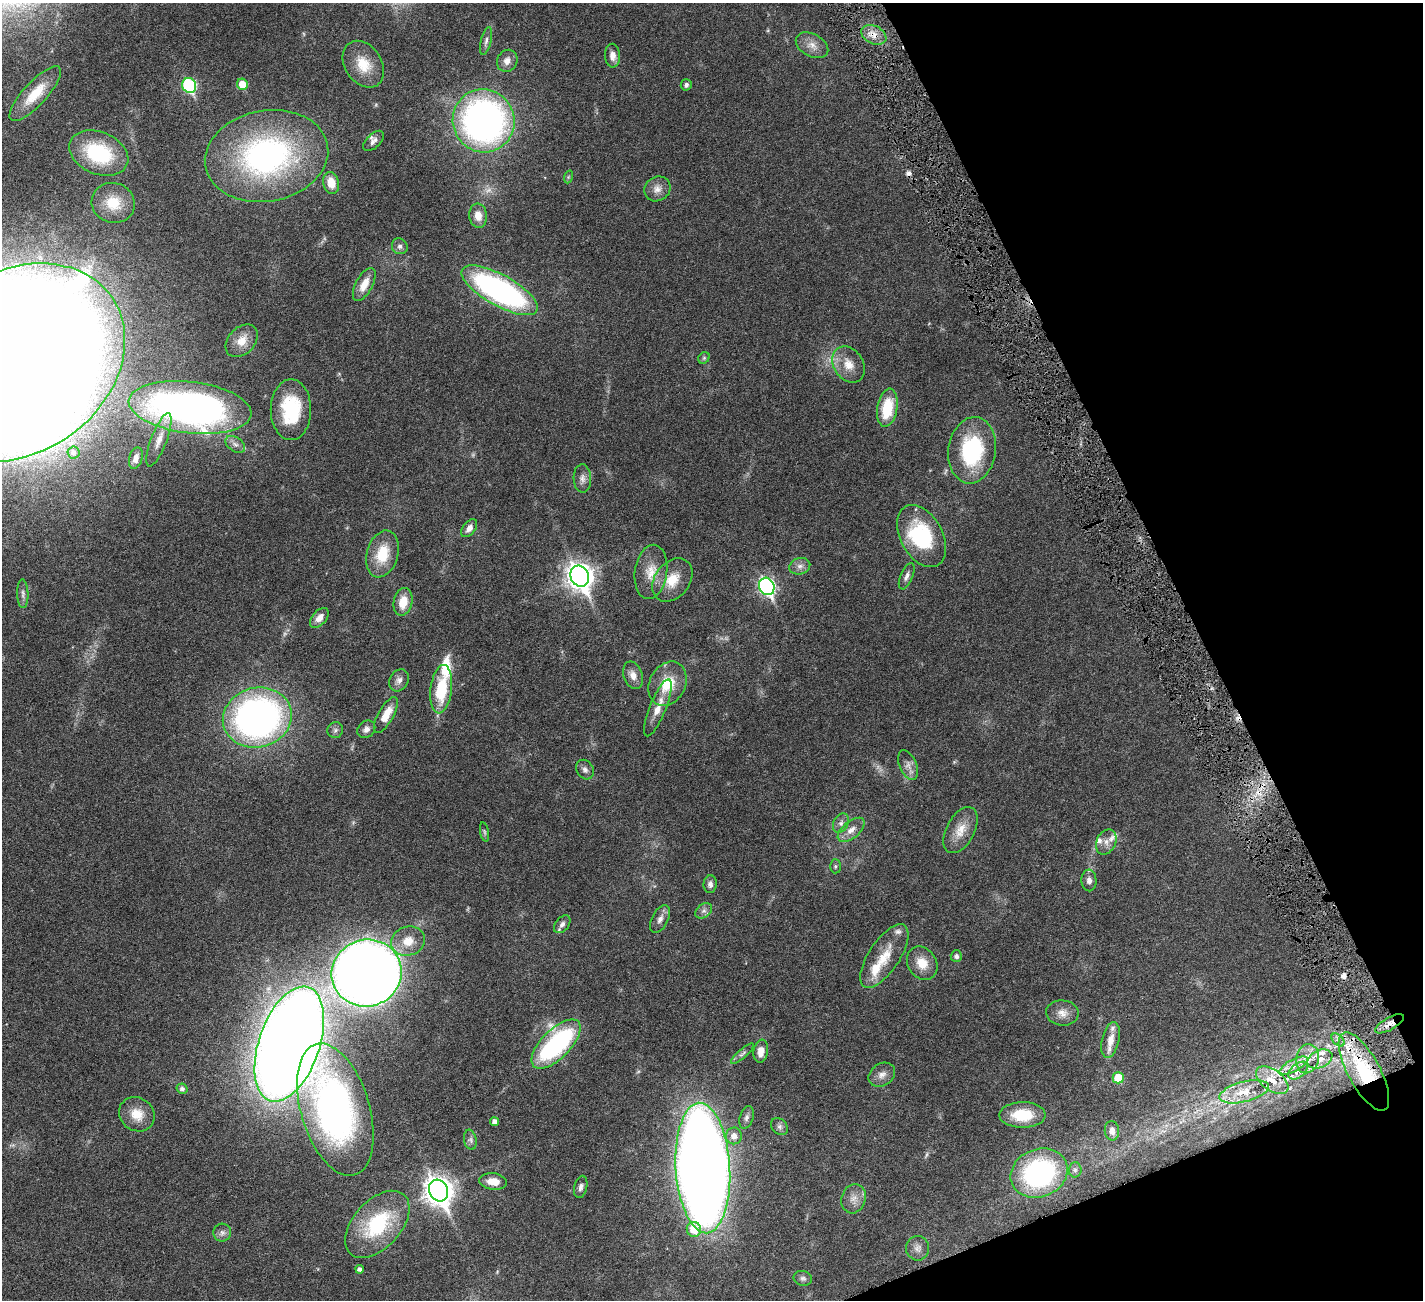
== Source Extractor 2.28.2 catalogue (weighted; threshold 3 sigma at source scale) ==
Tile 12 of 4 x 4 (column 4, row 3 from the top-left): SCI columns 4266-5686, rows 1596-2893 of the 5741 x 5680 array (HDU 1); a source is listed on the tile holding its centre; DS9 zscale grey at full resolution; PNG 1425 x 1302 px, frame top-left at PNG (2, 3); each listed source drawn as its Kron ellipse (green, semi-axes under 4 px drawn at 4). Shown black and unused: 20% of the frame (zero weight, under 4 of 8 exposures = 2% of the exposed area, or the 3 px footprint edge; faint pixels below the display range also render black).
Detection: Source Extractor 2.28.2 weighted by HDU 2 'WHT'; one run over the whole footprint, this tile lists its part. Background 0.0348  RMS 0.0021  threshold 0.00866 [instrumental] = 3 sigma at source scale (4.09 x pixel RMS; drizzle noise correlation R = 1.36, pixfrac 0.8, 0.05/0.05 arcsec/px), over >= 5 px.
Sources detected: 136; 3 too faint to see at this stretch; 1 inside a brighter object's white glare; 4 cosmic-ray / hot-pixel residue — neither listed nor drawn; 14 inside a brighter listed object's ellipse — not listed separately; the other 114 listed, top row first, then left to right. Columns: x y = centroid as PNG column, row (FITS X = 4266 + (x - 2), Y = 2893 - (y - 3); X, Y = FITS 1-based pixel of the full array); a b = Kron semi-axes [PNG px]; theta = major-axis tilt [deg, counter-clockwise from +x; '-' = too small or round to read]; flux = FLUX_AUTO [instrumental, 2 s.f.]
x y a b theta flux
874 35 13 9 -25 1.8
486 41 14 5 76 0.73
812 45 17 11 -29 1.9
613 56 12 7 -88 1.3
507 61 11 10 - 1.4
363 64 25 18 -56 4.6
242 84 6 5 - 3.1
189 85 7 7 - 23
686 85 6 5 - 0.56
35 94 35 11 47 5.3
484 121 32 30 -62 80
374 141 13 7 44 0.92
99 153 31 21 -23 14
266 156 62 45 10 50
568 177 6 4 71 0.28
331 183 11 7 -77 2.8
657 189 13 12 - 1.6
113 203 22 20 -18 5.5
478 216 12 9 -83 2
400 246 8 7 - 0.68
364 284 18 8 62 2.6
500 290 43 15 -29 51
242 341 19 13 46 2.7
704 358 6 5 - 0.31
17 363 116 90 34 1100
849 364 19 14 -56 3.1
190 407 62 25 -7 110
887 408 19 10 80 7.4
291 410 30 20 -90 13
159 440 28 8 69 2.2
235 444 11 7 -34 0.87
972 450 33 23 82 17
74 452 6 6 - 0.63
136 458 11 6 75 1.3
582 478 14 8 -87 1.2
469 528 10 6 52 1.1
921 536 33 21 -61 15
382 554 24 15 74 6.1
800 566 10 8 16 1
651 572 27 16 82 3.9
580 576 11 9 -63 190
907 576 14 6 67 0.84
672 580 24 17 52 4.4
767 586 9 7 -65 52
23 594 14 5 -88 0.83
403 602 14 9 78 3.3
319 618 12 7 48 1.5
633 675 14 9 -70 1.7
399 680 11 9 60 1.1
668 684 23 18 62 5.7
441 689 24 10 83 8.9
658 708 30 8 68 2.6
386 715 20 7 60 3.3
257 718 35 30 15 85
366 729 10 8 41 1
335 730 8 7 - 0.57
908 765 15 8 -66 1.3
585 770 10 8 -60 0.76
841 823 10 7 63 0.83
851 830 16 8 40 1.8
961 830 25 14 62 3.3
484 832 10 4 -79 0.37
1106 842 13 9 63 1.4
835 866 7 5 89 0.35
1089 880 11 7 -86 0.98
710 884 9 6 84 0.88
704 911 9 6 40 0.75
660 919 15 8 63 1.2
562 924 10 6 50 0.88
408 941 17 14 19 3.7
884 956 37 15 56 5.3
956 956 6 5 - 0.69
922 963 18 14 -57 3.1
367 973 35 33 19 310
1062 1013 16 12 -7 1.8
1389 1024 16 6 30 1.4
1110 1040 18 8 77 2.5
1338 1040 8 5 -45 0.68
289 1044 60 30 71 520
556 1044 31 14 45 33
761 1051 11 7 82 2
742 1054 15 4 41 0.67
1307 1059 15 11 76 2.6
1320 1059 13 8 25 1.8
1294 1065 16 6 27 1.5
1298 1071 11 7 40 1.7
1364 1071 44 16 -61 16
882 1075 14 11 35 1.4
1118 1078 5 5 - 5
1272 1080 18 10 -36 2.8
182 1089 5 5 - 0.66
1244 1092 25 10 14 3.5
335 1110 68 34 -73 72
137 1114 18 16 -36 3.5
1022 1115 23 13 1 6.1
747 1117 11 6 72 0.77
495 1122 4 4 - 0.93
779 1126 9 7 -45 0.66
1112 1131 9 7 -83 1.3
734 1136 8 8 - 1.4
470 1140 10 6 -80 0.65
703 1168 65 27 -86 380
1075 1170 7 6 - 0.56
1039 1173 29 24 23 33
493 1181 14 8 -7 2.3
581 1187 11 6 76 0.74
439 1191 11 9 -63 220
854 1199 15 12 74 1.9
377 1224 40 23 48 14
694 1229 7 7 - 4.5
222 1233 9 9 - 0.81
918 1248 12 11 - 1.2
360 1269 4 4 - 0.64
803 1278 9 7 -14 0.65
Overlapping masked pixels (flux is a lower limit): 3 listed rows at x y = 874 35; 1389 1024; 1364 1071
Isophote crosses this tile's border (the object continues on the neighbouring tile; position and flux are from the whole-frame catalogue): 1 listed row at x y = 17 363